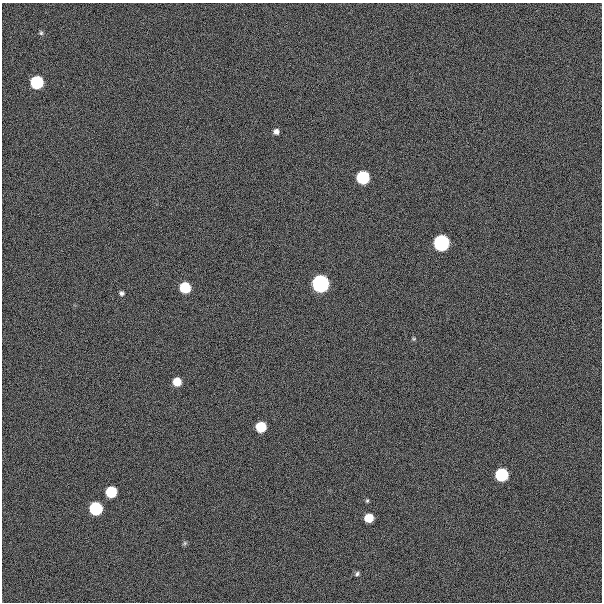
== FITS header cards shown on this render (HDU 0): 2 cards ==
NAXIS1  =                  600
NAXIS2  =                  600

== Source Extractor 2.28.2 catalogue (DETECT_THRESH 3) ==
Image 600 x 600 px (HDU 0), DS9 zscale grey, 1 PNG px = 1 image px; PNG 604 x 604 px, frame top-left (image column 1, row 600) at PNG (2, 3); no overlay
Background 300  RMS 19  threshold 57.5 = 3 sigma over >= 5 px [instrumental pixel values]
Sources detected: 18; all 18 listed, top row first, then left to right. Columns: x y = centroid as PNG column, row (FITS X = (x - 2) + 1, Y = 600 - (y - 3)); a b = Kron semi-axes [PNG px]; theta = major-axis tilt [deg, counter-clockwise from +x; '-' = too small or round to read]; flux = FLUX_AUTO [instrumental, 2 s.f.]
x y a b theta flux
41 33 6 6 - 2.4e+03
37 82 7 7 - 2.1e+05
276 131 6 5 - 6.1e+03
363 177 7 7 - 2.1e+05
441 243 7 7 - 6.2e+05
320 284 7 7 - 1.1e+06
185 287 7 7 - 8.7e+04
121 293 6 5 - 3.3e+03
414 339 6 4 20 1.6e+03
177 382 6 6 - 2.9e+04
261 427 7 7 - 7.4e+04
501 475 7 7 - 2.0e+05
111 492 7 7 - 9.6e+04
367 501 5 5 - 1.7e+03
96 508 7 7 - 2.2e+05
369 518 6 6 - 3.1e+04
185 543 6 5 - 2.0e+03
357 574 7 5 45 2.6e+03